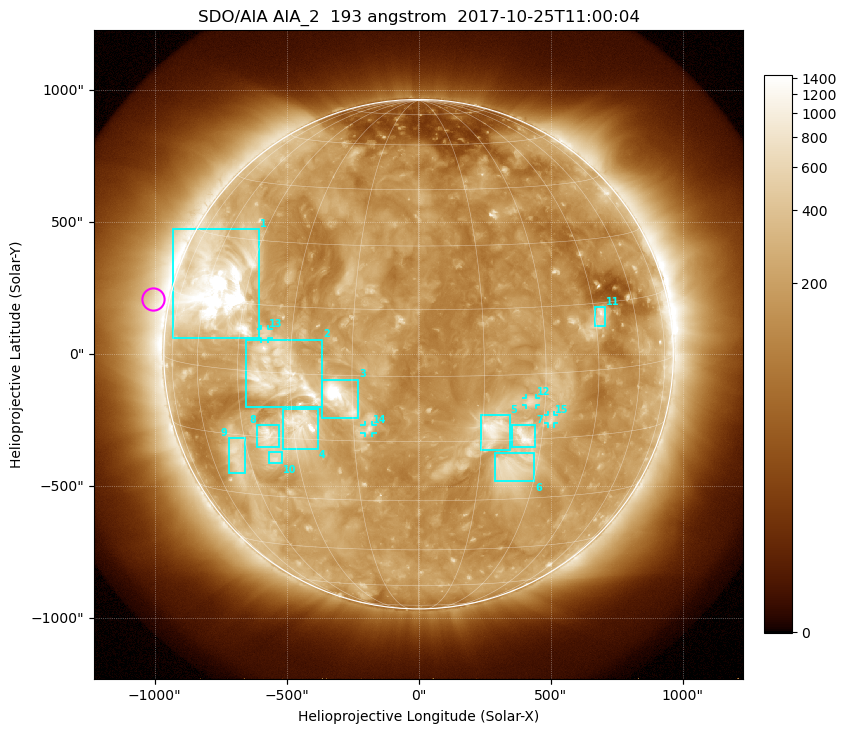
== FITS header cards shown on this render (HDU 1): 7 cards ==
TELESCOP= 'SDO/AIA'
INSTRUME= 'AIA_2'
WAVELNTH=                  193
WAVEUNIT= 'angstrom'
DATE-OBS= '2017-10-25T11:00:04.84'
CTYPE1  = 'HPLN-TAN'
CTYPE2  = 'HPLT-TAN'

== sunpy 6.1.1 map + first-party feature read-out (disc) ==
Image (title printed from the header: SDO/AIA AIA_2  193 angstrom  2017-10-25T11:00:04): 1024 x 1024 px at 2.4 arcsec/px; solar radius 965 arcsec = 402 px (full disc in frame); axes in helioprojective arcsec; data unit not stated in the header (colour bar unlabelled)
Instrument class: DISC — disc imager (sunpy class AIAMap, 193 A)
Bright regions (active regions / flare kernels): reference = the median radial profile (limb darkening/brightening removed); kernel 9 px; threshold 5 sigma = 357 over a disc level ~180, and >= 1.15x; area >= 12 px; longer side >= 10 px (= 24 arcsec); searched inside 0.97 R_sun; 15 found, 15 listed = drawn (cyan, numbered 1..; 4 of them under ~33 arcsec drawn as corner ticks so the feature stays visible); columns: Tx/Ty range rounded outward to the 5 arcsec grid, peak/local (2 s.f.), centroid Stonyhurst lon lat
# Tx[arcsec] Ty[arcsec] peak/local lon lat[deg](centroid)
1 -930..-605 60..475 19 -56 +18
2 -655..-365 -200..55 6.3 -33 +0
3 -365..-225 -240..-95 11 -18 -5
4 -515..-380 -360..-205 8.7 -28 -12
5 235..345 -365..-230 5.7 +18 -13
6 290..440 -485..-375 4.1 +23 -22
7 350..445 -350..-265 6.4 +25 -14
8 -615..-530 -355..-265 5.9 -37 -15
9 -720..-655 -450..-320 4.4 -49 -20
10 -570..-515 -415..-370 4.2 -36 -20
11 670..705 105..180 4.9 +47 +12
12 405..445 -195..-165 3.6 +26 -6
13 -595..-565 60..95 3.2 -37 +9
14 -205..-175 -300..-265 3.6 -11 -12
15 490..515 -265..-230 3.4 +32 -11
Off-limb structures (1.02-1.3 R_sun): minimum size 162 px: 4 found; the strongest spans PA ~40..110 deg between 1.02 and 1.3 R_sun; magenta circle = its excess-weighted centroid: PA ~80 deg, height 1.07 R_sun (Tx ~-1005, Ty ~210 arcsec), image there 2.5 x the reference